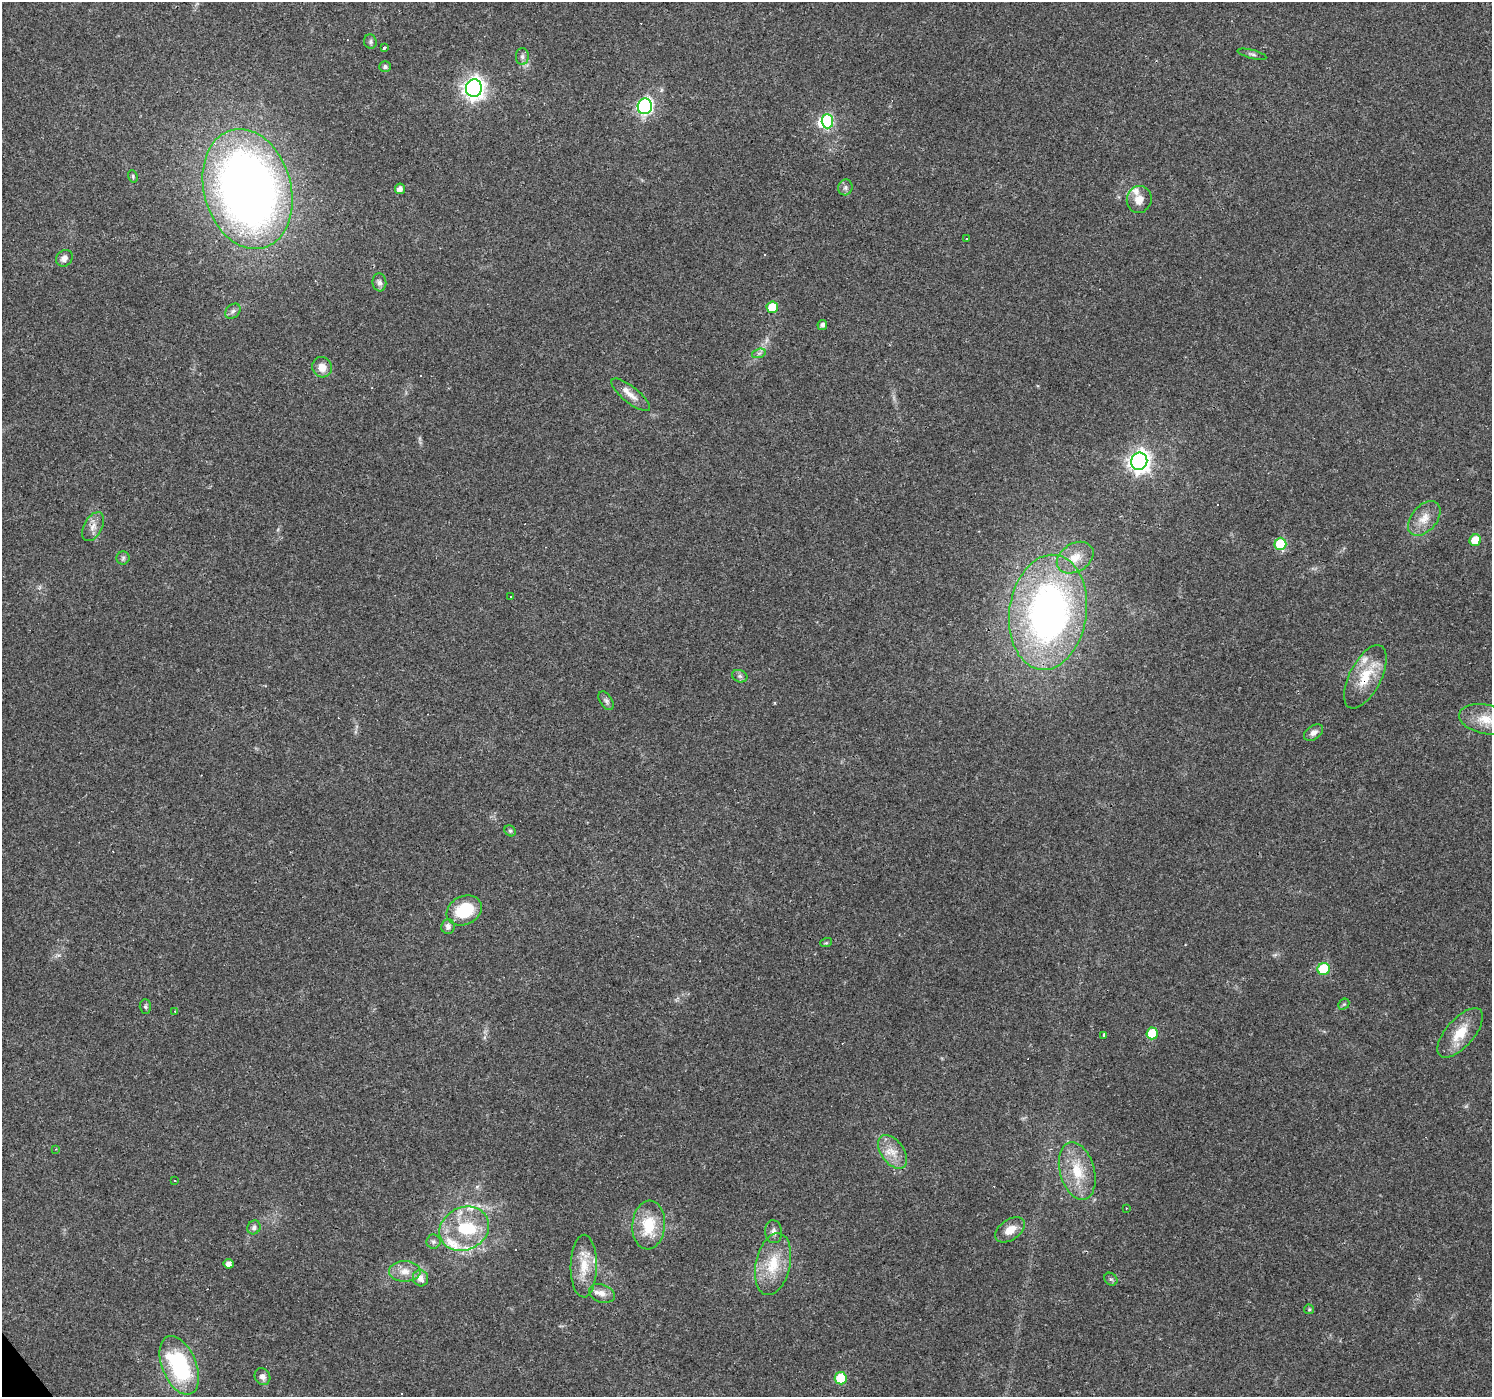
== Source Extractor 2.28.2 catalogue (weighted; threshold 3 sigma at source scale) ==
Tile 7 of 4 x 4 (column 3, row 2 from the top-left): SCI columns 2981-4470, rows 2919-4313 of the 5961 x 5898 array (HDU 1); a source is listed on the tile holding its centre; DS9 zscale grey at full resolution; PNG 1494 x 1399 px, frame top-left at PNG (2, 2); each listed source drawn as its Kron ellipse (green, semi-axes under 4 px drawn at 4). Shown black and unused: <1% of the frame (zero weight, under 3 of 4 exposures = <1% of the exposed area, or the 3 px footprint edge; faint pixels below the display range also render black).
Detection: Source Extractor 2.28.2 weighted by HDU 2 'WHT'; one run over the whole footprint, this tile lists its part. Background 0.0723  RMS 0.0043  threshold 0.0195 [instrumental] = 3 sigma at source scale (4.5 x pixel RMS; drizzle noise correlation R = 1.50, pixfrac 1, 0.0396/0.0396 arcsec/px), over >= 5 px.
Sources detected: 98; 2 inside a brighter object's white glare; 16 cosmic-ray / hot-pixel residue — neither listed nor drawn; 11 inside a brighter listed object's ellipse — not listed separately; the other 69 listed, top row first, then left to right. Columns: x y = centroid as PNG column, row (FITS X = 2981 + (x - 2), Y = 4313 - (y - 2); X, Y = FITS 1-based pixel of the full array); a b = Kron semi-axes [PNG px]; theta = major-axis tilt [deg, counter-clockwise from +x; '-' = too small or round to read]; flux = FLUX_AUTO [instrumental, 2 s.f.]
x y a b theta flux
370 42 7 6 - 0.95
384 47 4 3 - 3.7
1252 54 15 4 -15 1.1
522 57 8 6 90 1.4
385 67 6 5 - 1
474 88 9 8 - 250
645 106 8 7 - 95
827 121 7 6 - 39
133 176 6 4 -72 0.67
845 187 8 7 - 1.5
248 189 61 43 -74 370
400 189 5 5 - 2.4
1139 199 14 12 73 4.6
966 239 3 2 - 0.36
64 258 9 7 47 2.4
379 282 9 7 -84 1.6
772 307 6 5 - 12
233 311 9 6 45 1.3
822 325 5 5 - 1.5
759 353 7 4 18 1
322 367 10 9 - 4.3
631 395 24 8 -39 4
1139 461 9 8 - 250
1424 518 20 12 49 6
93 527 15 9 61 3.4
1475 540 6 5 - 9.3
1280 544 6 6 - 23
123 558 6 6 - 1
1075 558 20 14 32 7.8
511 597 3 2 - 0.53
1048 612 58 38 82 190
740 676 8 6 -20 1.1
1365 677 35 16 63 14
606 701 10 6 -57 1.3
1485 719 27 14 -12 10
1313 733 10 7 34 2.1
510 831 6 5 - 0.77
464 910 18 14 26 17
448 926 7 6 - 1.7
826 943 6 3 18 0.52
1324 969 6 6 - 28
1344 1004 6 4 42 0.65
145 1007 7 5 -88 0.84
175 1011 3 2 - 0.28
1152 1033 6 5 - 13
1460 1033 31 14 49 11
1104 1036 3 3 - 5.6
56 1149 4 3 - 0.43
892 1152 19 11 -54 6.2
1077 1171 29 17 -74 14
175 1181 3 2 - 0.68
1126 1208 3 2 - 0.32
649 1225 24 16 85 15
254 1227 7 6 - 1.5
464 1229 26 21 26 22
1010 1230 17 10 35 5
774 1232 11 8 -83 2
433 1242 7 7 - 1.2
228 1264 5 5 - 2.1
773 1264 31 17 77 15
584 1266 31 13 89 10
405 1271 16 10 0 5
420 1278 8 7 - 3.4
1111 1279 7 5 -43 0.83
602 1293 13 9 -21 3.4
1309 1309 5 5 - 0.55
179 1365 31 17 -68 42
262 1377 9 7 -56 2.1
841 1378 6 6 - 18
Overlapping masked pixels (flux is a lower limit): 1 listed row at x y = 1365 677
Isophote crosses this tile's border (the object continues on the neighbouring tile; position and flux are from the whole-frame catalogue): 1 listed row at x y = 1485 719